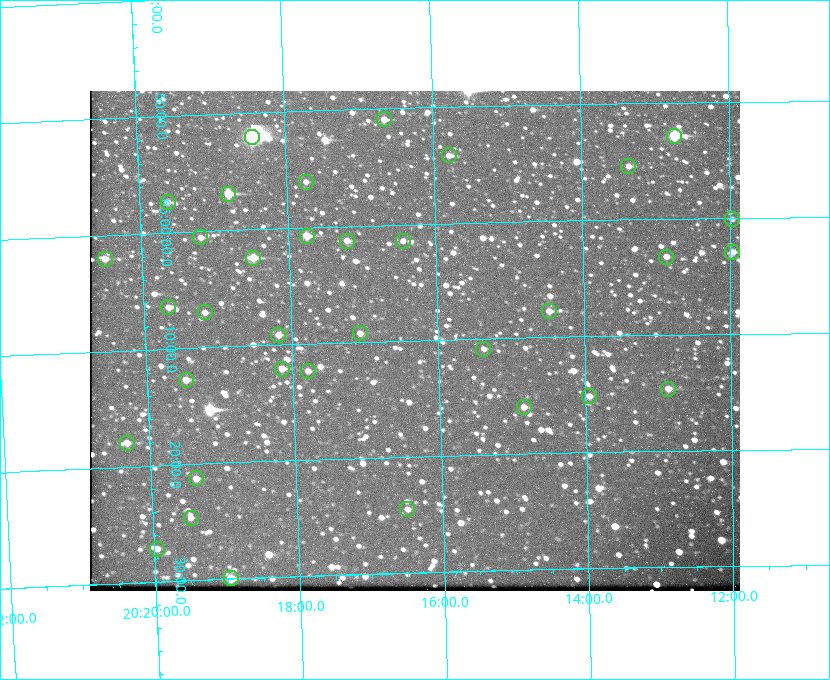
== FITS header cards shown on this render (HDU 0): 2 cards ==
NAXIS1  =                  650 / Width of table row in bytes
NAXIS2  =                  500 / Number of rows in table

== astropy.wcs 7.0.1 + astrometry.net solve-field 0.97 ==
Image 650 x 500 px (HDU 0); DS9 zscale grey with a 90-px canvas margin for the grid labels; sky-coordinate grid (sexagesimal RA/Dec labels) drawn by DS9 from the SOLVED WCS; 35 Tycho-2 reference stars matched to detected sources circled (green)
Header WCS: none
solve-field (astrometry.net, Tycho-2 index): SOLVED blind (the file carries no WCS)
Solved WCS: RA---TAN-SIP/DEC--TAN-SIP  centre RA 20:16:19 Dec +65:10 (304.08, +65.17 deg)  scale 5.17 arcsec/px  FOV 56.0' x 43.1'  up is -178 deg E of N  parity flipped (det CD > 0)
(file carries no celestial WCS; the grid is the blind solution)
Tycho-2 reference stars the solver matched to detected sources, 35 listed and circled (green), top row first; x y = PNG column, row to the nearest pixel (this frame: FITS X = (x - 90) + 1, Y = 500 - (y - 91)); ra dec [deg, ICRS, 3 dp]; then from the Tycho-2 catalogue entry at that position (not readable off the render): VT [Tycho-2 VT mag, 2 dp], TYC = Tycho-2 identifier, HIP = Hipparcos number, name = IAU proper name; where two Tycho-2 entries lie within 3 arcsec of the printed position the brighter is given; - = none
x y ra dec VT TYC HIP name
384 119 304.164 +64.849 10.65 4240-315-1 - -
674 136 303.184 +64.880 9.02 4240-488-1 - -
252 137 304.612 +64.868 7.89 4241-1703-1 100101 -
449 155 303.948 +64.903 11.68 4240-549-1 - -
628 166 303.341 +64.923 11.58 4240-148-1 - -
306 182 304.434 +64.934 11.97 4241-1827-1 - -
228 194 304.698 +64.948 10.27 4241-1684-1 - -
168 202 304.904 +64.956 11.57 4241-1578-1 - -
732 219 302.992 +65.001 11.85 4240-479-1 - -
307 236 304.437 +65.012 10.41 4241-1775-1 - -
200 237 304.798 +65.009 11.15 4241-1628-1 - -
347 241 304.302 +65.021 11.64 4241-1611-1 - -
403 241 304.112 +65.024 12.29 4240-364-1 - -
732 252 302.992 +65.048 11.44 4240-88-1 - -
666 257 303.217 +65.054 11.98 4240-166-1 - -
253 258 304.620 +65.041 10.25 4241-1573-1 - -
105 259 305.126 +65.034 11.39 4241-358-1 - -
168 307 304.916 +65.107 11.17 4241-1518-1 - -
549 311 303.620 +65.129 11.18 4240-34-1 - -
205 312 304.793 +65.117 11.79 4241-1700-1 - -
360 333 304.266 +65.154 11.64 4240-724-1 - -
278 335 304.544 +65.153 12.05 4241-1582-1 - -
483 349 303.846 +65.181 11.99 4240-1077-1 - -
282 369 304.537 +65.201 11.44 4241-1860-1 - -
308 371 304.448 +65.206 12.12 4241-1643-1 - -
186 380 304.866 +65.212 12.00 4241-1293-1 - -
668 389 303.217 +65.244 11.17 4240-236-1 - -
589 396 303.488 +65.252 12.13 4240-1343-1 - -
524 407 303.713 +65.266 11.45 4240-564-1 - -
127 443 305.078 +65.299 11.60 4241-1297-1 - -
196 478 304.845 +65.354 11.82 4241-1491-1 - -
407 509 304.121 +65.408 11.90 4240-305-1 - -
191 518 304.869 +65.410 11.95 4241-1394-1 - -
157 549 304.989 +65.453 12.36 4241-1256-1 - -
231 578 304.739 +65.499 10.16 4241-1715-1 - -